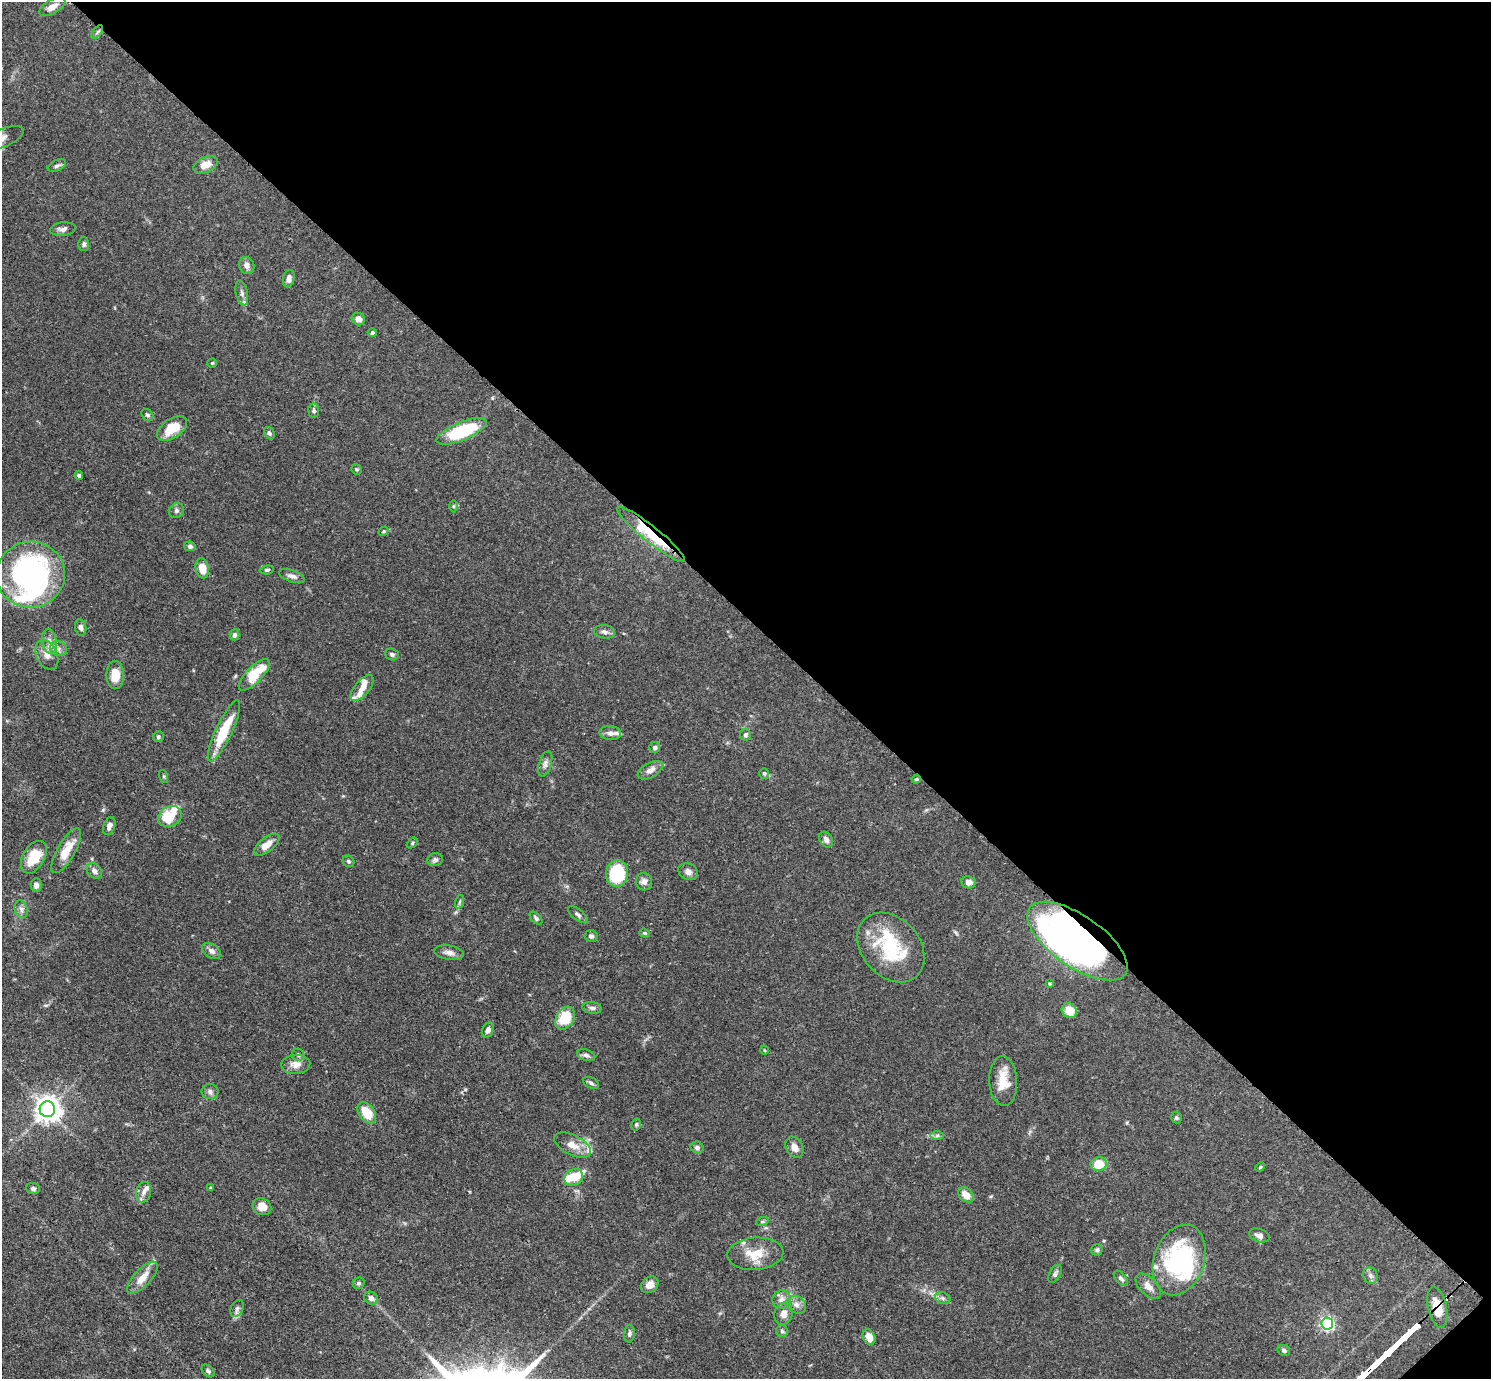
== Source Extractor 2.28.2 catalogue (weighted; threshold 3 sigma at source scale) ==
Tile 8 of 4 x 4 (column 4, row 2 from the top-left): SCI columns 4497-5985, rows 2937-4313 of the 6017 x 6017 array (HDU 1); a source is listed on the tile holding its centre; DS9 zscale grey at full resolution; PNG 1493 x 1381 px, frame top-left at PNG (2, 2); each listed source drawn as its Kron ellipse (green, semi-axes under 4 px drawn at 4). Shown black and unused: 45% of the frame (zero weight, under 3 of 4 exposures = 4% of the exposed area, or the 3 px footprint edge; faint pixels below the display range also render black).
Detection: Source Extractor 2.28.2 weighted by HDU 2 'WHT'; one run over the whole footprint, this tile lists its part. Background 0.0772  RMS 0.0036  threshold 0.0162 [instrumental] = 3 sigma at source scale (4.5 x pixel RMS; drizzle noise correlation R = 1.50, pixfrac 1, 0.05/0.05 arcsec/px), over >= 5 px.
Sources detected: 145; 4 inside a brighter object's white glare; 1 cosmic-ray / hot-pixel residue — neither listed nor drawn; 13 inside a brighter listed object's ellipse — not listed separately; the other 127 listed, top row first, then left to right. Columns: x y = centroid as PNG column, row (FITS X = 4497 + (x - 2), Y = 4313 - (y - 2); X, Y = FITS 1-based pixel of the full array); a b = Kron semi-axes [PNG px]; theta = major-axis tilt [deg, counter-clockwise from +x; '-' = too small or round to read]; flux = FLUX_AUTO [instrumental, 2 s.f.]
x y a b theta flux
52 6 15 7 30 2.7
97 32 8 4 53 0.67
3 138 22 9 23 3
205 165 13 7 23 4.1
57 166 10 5 25 1
63 229 13 6 6 1.5
84 244 7 5 -88 0.78
247 265 8 7 - 1.8
289 279 9 5 76 1.7
242 293 13 6 -78 1.5
358 319 7 6 - 2.2
372 333 4 4 - 0.9
212 363 4 4 - 0.41
314 411 7 5 -84 0.89
147 415 6 5 - 0.7
172 429 17 9 34 8.4
462 431 27 9 23 24
269 433 6 5 - 0.74
356 469 5 5 - 0.59
79 475 4 4 - 0.66
454 506 6 4 90 0.5
176 511 8 7 - 0.9
384 531 5 4 - 0.42
651 534 43 8 -39 20
190 546 6 4 -13 0.95
202 568 10 6 -79 5.2
267 570 7 4 7 0.65
31 575 34 33 - 86
292 576 13 6 -18 1.5
81 627 8 5 -80 1.3
604 632 10 6 -9 1.4
235 635 5 5 - 0.97
50 641 12 7 -79 2.4
58 649 8 7 - 1.5
392 654 7 5 -19 0.81
47 655 16 10 -65 3.1
115 675 14 9 -89 5.3
254 675 20 8 45 13
362 688 15 7 49 2.5
224 731 34 8 65 14
610 733 11 7 -3 1.8
745 735 6 5 - 1.2
158 737 6 5 - 0.69
655 747 5 5 - 0.95
545 764 13 6 73 1.4
650 770 14 7 29 2.3
764 773 5 5 - 0.57
164 776 7 3 -71 0.44
916 779 5 4 - 0.41
170 816 12 10 26 9.5
109 826 9 5 69 1.4
826 840 8 6 -58 1.5
412 843 6 4 39 0.58
267 845 15 7 38 3.8
66 851 25 9 60 6.4
34 857 18 11 60 8.8
435 860 8 6 13 1.1
348 861 6 5 - 0.64
94 871 8 6 -46 1.4
688 872 10 8 -29 1.7
617 874 13 11 84 19
644 882 9 8 - 1.7
968 882 7 6 - 1.7
36 885 7 5 -90 1.5
459 902 7 4 70 0.62
21 909 9 6 -74 1.3
578 915 11 5 -39 1.1
536 918 8 4 -47 0.76
645 933 5 4 - 0.5
591 936 6 6 - 0.98
1077 941 58 25 -35 210
891 947 39 29 -49 24
211 951 10 6 -35 1.5
449 953 15 7 -9 2
1049 984 4 4 - 0.43
592 1008 10 5 -8 1.1
1069 1010 8 7 - 5.1
565 1018 12 8 59 11
488 1030 8 5 63 1.3
764 1050 4 3 - 0.28
298 1055 6 6 - 0.74
586 1055 9 5 -16 1.1
296 1064 14 9 3 2.9
1003 1081 25 14 -87 7.2
591 1083 8 5 -26 0.85
210 1091 8 7 - 1.2
47 1109 7 7 - 350
367 1113 12 7 -54 7.5
1176 1118 6 5 - 0.54
636 1125 6 4 74 0.63
937 1136 6 4 1 0.68
573 1145 20 10 -27 4.2
795 1147 11 8 -61 2.3
697 1148 6 5 - 1.1
1099 1164 8 7 - 7.6
1260 1167 5 3 - 0.37
574 1177 10 8 33 5.9
211 1188 3 3 - 0.52
33 1189 6 5 - 0.84
144 1192 10 7 76 1.7
966 1195 9 6 -45 3.4
262 1207 9 8 - 3.4
762 1222 6 4 19 0.48
1259 1235 10 6 -19 1.6
1097 1250 6 5 - 0.73
755 1254 28 16 5 8.2
1179 1260 36 25 71 46
1055 1274 10 5 62 0.96
1370 1276 8 7 - 1.1
142 1278 20 8 47 5
1121 1278 9 5 -50 1
359 1283 6 5 - 0.72
650 1285 9 7 37 2.6
1148 1286 16 8 -45 2.8
371 1298 7 6 - 1.6
943 1298 8 6 -20 0.95
782 1299 9 8 - 1.9
796 1305 10 8 -29 1.8
1437 1307 21 9 -78 6.1
237 1308 9 6 63 1.1
783 1314 11 9 72 2.5
1327 1323 6 6 - 76
782 1331 6 5 - 0.68
629 1334 8 5 85 0.94
869 1337 8 6 -63 3.8
1284 1350 6 5 - 0.78
208 1371 7 5 -45 0.81
Overlapping masked pixels (flux is a lower limit): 3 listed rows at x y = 651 534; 1077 941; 1437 1307
Isophote crosses this tile's border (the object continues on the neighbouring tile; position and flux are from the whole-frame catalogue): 1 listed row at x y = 3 138